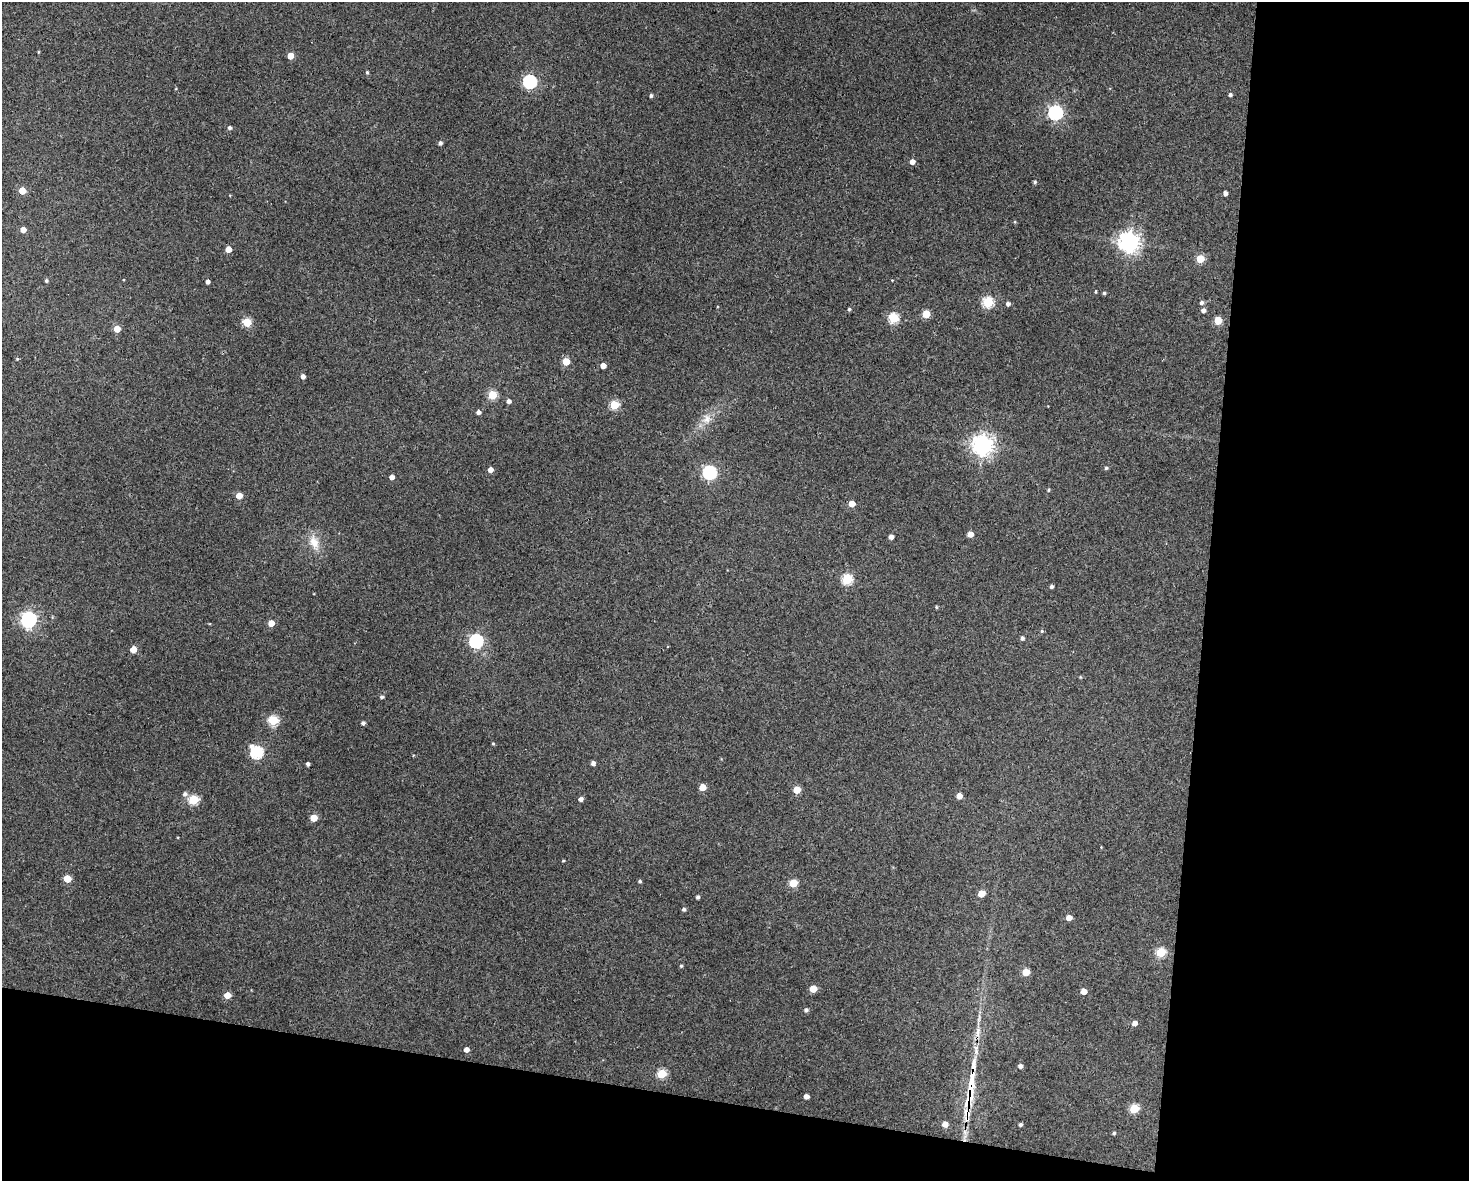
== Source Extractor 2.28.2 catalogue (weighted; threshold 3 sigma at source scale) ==
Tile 12 of 3 x 4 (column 3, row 4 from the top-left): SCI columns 3049-4515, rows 6-1184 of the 4744 x 4723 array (HDU 1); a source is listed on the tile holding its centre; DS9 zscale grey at full resolution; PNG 1471 x 1183 px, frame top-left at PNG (2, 2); no overlay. Shown black and unused: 25% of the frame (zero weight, under 3 of 4 exposures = <1% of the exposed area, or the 3 px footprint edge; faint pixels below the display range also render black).
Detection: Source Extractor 2.28.2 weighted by HDU 2 'WHT'; one run over the whole footprint, this tile lists its part. Background 0.124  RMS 0.0062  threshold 0.0281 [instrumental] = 3 sigma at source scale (4.5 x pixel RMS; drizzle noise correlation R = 1.50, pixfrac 1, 0.05/0.05 arcsec/px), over >= 5 px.
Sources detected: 103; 2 inside a brighter listed object's ellipse — not listed separately; the other 101 listed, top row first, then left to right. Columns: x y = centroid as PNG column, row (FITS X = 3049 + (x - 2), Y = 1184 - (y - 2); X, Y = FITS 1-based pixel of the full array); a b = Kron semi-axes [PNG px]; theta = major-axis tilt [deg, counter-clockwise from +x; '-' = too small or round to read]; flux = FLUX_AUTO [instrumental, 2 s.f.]
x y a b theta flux
38 52 4 3 - 0.48
290 56 4 4 - 8.5
367 72 5 4 - 0.87
530 81 6 6 - 100
1230 94 4 4 - 1.3
651 95 4 4 - 1.3
1055 112 6 6 - 130
230 128 5 4 - 1.4
440 143 4 4 - 1.6
912 162 5 5 - 3.4
1035 182 4 3 - 1
22 191 5 5 - 10
1225 193 4 4 - 2.4
23 230 4 4 - 5
1129 242 7 7 - 410
228 249 4 4 - 6.8
1200 259 5 5 - 21
46 281 4 4 - 0.98
207 282 4 3 - 2.1
1096 291 4 3 - 0.63
1104 293 4 3 - 1
988 302 5 5 - 46
1202 302 5 5 - 1.6
1008 304 4 4 - 1.8
849 309 4 4 - 0.81
1203 310 4 4 - 2.4
926 314 5 5 - 20
894 318 5 5 - 44
1218 320 5 5 - 18
247 322 5 5 - 26
117 329 5 4 - 8.5
17 359 4 3 - 0.55
566 361 5 5 - 12
603 366 4 4 - 4.7
303 376 4 4 - 2.8
492 395 5 5 - 27
509 401 4 4 - 2.2
614 405 5 5 - 28
478 412 4 4 - 2.3
707 419 14 11 59 5.9
982 445 7 7 - 400
1106 468 5 4 - 0.9
490 470 4 4 - 4.1
710 472 6 6 - 100
392 477 4 4 - 3.5
1049 490 5 4 - 0.73
239 496 5 5 - 7.9
852 504 5 4 - 7.8
970 534 4 4 - 6.1
891 537 4 4 - 3.2
314 542 21 11 -69 8.6
847 579 5 5 - 46
1052 586 3 3 - 1.4
936 607 4 4 - 0.71
28 619 6 6 - 170
271 623 5 4 - 7.2
1042 631 5 4 - 0.84
1022 638 5 4 - 1.5
476 641 6 6 - 120
133 649 5 5 - 8.2
1080 677 5 3 - 0.5
382 697 4 4 - 1.4
273 720 5 5 - 41
363 723 4 4 - 1.5
493 744 4 4 - 0.62
257 752 6 6 - 77
593 763 4 4 - 2.4
308 764 4 3 - 1.4
702 787 5 4 - 11
797 790 5 5 - 13
185 794 6 6 - 2
959 796 4 4 - 5.5
581 799 5 4 - 2.1
193 800 5 5 - 37
314 818 5 5 - 10
563 861 4 3 - 0.57
67 878 5 5 - 13
640 881 4 4 - 1
793 883 5 5 - 20
981 893 5 5 - 12
698 897 4 4 - 1.3
684 909 4 4 - 1.3
1069 917 4 4 - 5.3
1161 952 5 5 - 32
681 966 4 4 - 0.81
1026 972 5 5 - 13
813 989 5 5 - 12
1084 991 4 4 - 6.4
227 995 5 4 - 9.5
806 1010 5 4 - 1.4
1135 1023 5 4 - 3.4
978 1032 14 6 86 4.1
466 1050 4 4 - 3.1
1020 1066 5 4 - 2.1
662 1074 5 5 - 28
970 1088 54 9 82 29
806 1096 4 4 - 3.1
1134 1109 5 5 - 27
945 1124 5 5 - 4.2
1020 1124 3 3 - 1.3
1114 1133 4 3 - 0.91
Overlapping masked pixels (flux is a lower limit): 1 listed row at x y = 970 1088